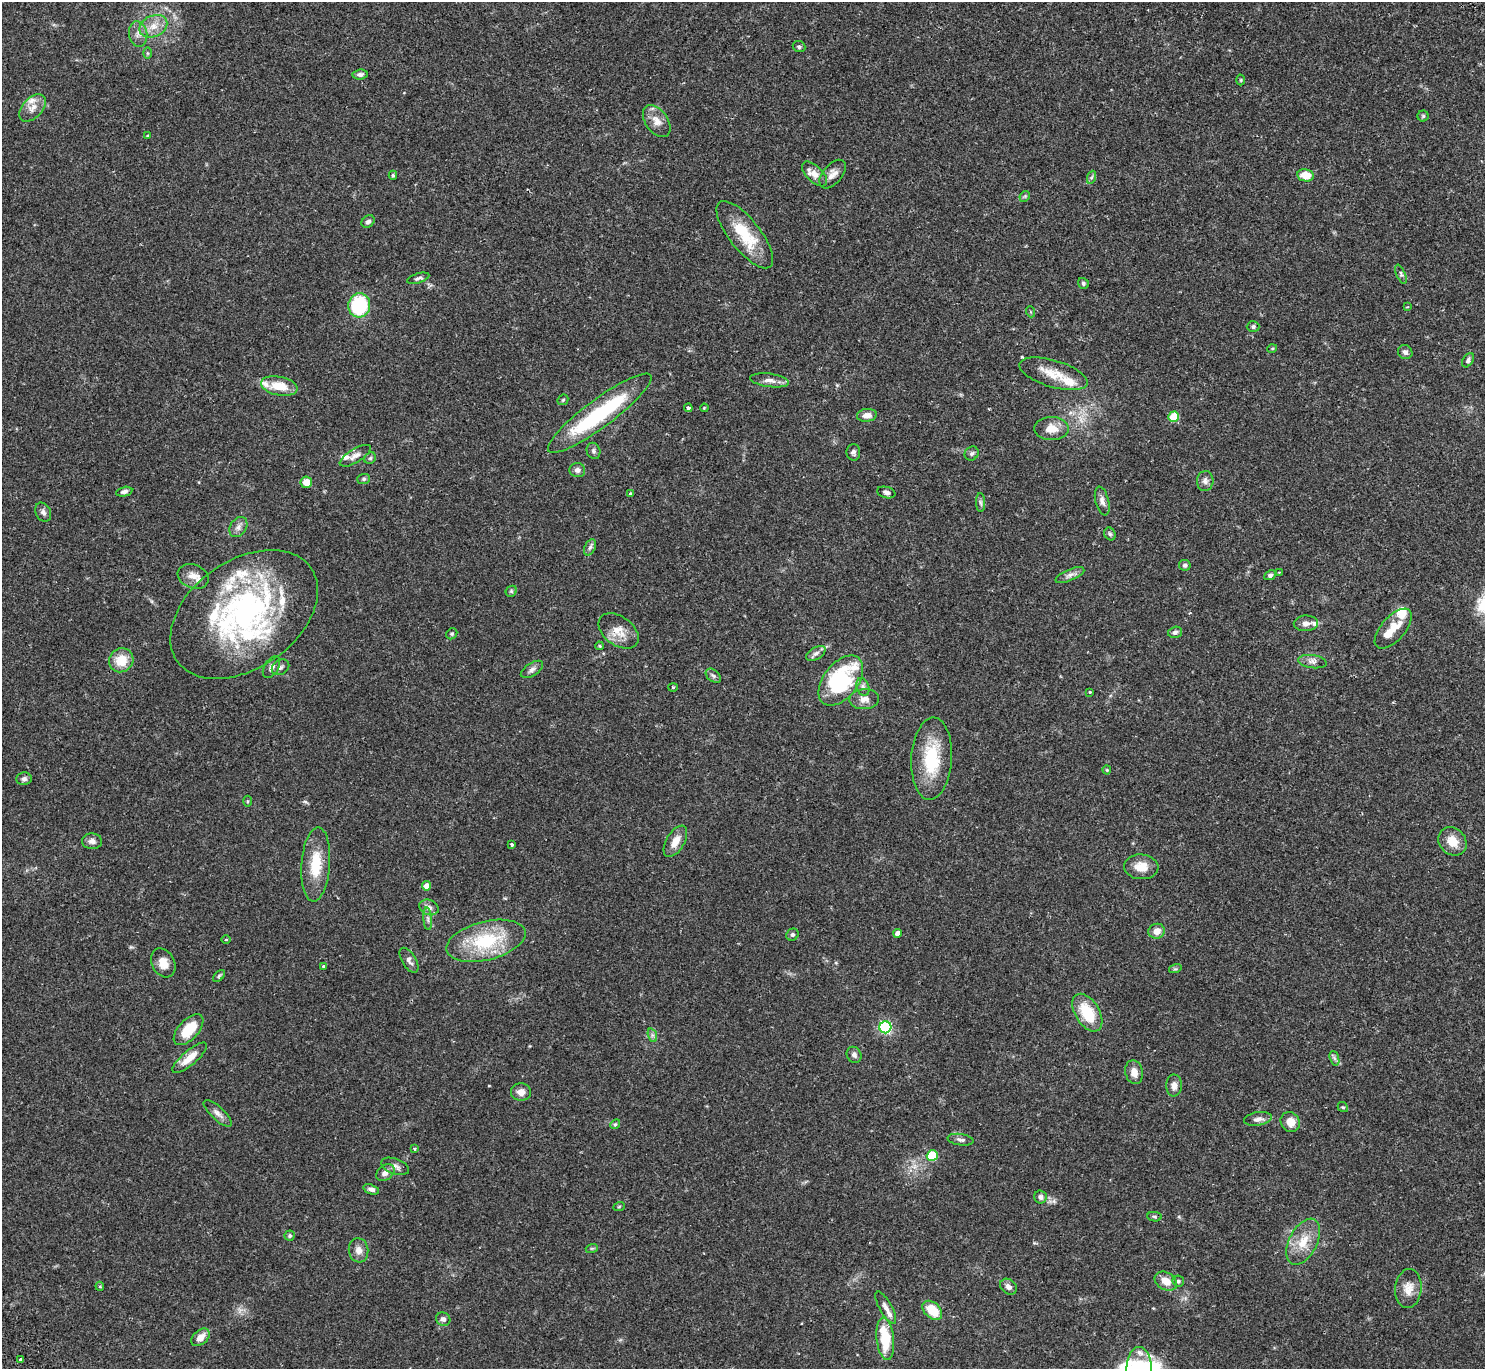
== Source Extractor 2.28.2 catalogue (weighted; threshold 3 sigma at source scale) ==
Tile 10 of 4 x 4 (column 2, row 3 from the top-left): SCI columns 1532-3014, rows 1568-2934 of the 6031 x 6007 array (HDU 1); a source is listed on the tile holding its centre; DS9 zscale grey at full resolution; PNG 1487 x 1371 px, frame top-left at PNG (2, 2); each listed source drawn as its Kron ellipse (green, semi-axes under 4 px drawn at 4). Shown black and unused: <1% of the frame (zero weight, under 2 of 3 exposures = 3% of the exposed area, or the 3 px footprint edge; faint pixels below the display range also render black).
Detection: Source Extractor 2.28.2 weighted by HDU 2 'WHT'; one run over the whole footprint, this tile lists its part. Background 0.0994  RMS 0.0061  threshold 0.0275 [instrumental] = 3 sigma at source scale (4.5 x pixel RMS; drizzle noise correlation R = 1.50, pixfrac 1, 0.05/0.05 arcsec/px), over >= 5 px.
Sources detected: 167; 3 inside a brighter object's white glare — neither listed nor drawn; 20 inside a brighter listed object's ellipse — not listed separately; the other 144 listed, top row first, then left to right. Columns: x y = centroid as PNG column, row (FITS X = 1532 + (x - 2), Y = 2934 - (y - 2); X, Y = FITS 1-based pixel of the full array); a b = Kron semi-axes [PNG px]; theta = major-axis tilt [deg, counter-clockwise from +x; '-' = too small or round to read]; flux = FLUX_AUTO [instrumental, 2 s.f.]
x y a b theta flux
153 26 14 10 24 7.1
138 34 13 9 -81 3.9
799 47 6 5 - 1.2
147 53 6 4 -89 0.87
360 74 7 5 6 2
1241 80 5 3 - 0.6
32 108 16 10 46 5.5
1423 116 5 5 - 0.93
657 121 18 11 -54 6.4
147 136 4 3 - 0.59
815 174 16 8 -44 5.1
833 174 17 9 50 4.7
393 175 4 4 - 0.8
1306 175 8 6 -10 11
1092 177 7 4 70 1
1025 196 6 4 46 0.85
368 221 7 5 39 2
745 235 41 15 -52 25
1401 274 10 4 -67 1.4
418 278 11 5 17 1.7
1083 283 6 5 - 1
359 305 12 11 - 46
1407 307 3 2 - 0.48
1031 312 5 3 - 0.58
1253 327 6 5 - 1.3
1272 349 5 3 - 0.55
1405 352 7 6 - 2.1
1468 360 8 5 58 1.6
1053 374 35 13 -17 13
769 380 19 6 -8 3.6
279 386 18 9 -11 12
563 400 6 4 45 0.82
688 408 4 3 - 1.4
704 408 4 3 - 0.5
600 413 63 14 37 61
867 415 10 6 7 4
1174 417 5 5 - 21
1052 429 17 11 -1 8
593 451 8 6 -70 1.6
853 452 8 7 - 1.7
972 453 7 6 - 1.4
355 456 17 7 31 3.7
370 458 6 5 - 1.1
577 470 8 7 - 2.2
364 479 6 5 - 1.1
1205 481 10 8 86 2.6
306 482 6 5 - 7
124 492 8 4 12 1.9
886 492 9 5 -15 2
630 493 4 4 - 0.87
1102 501 15 6 -76 3.1
980 503 9 4 -89 1.4
43 512 10 7 -62 2.3
238 527 11 8 56 3.1
1110 534 7 5 -62 1.2
590 547 8 5 63 1.7
1185 565 6 5 - 1.5
1279 573 3 2 - 0.63
1070 575 15 5 22 3
1270 575 6 4 27 1.3
193 576 16 12 -22 5.4
511 591 6 5 - 0.91
244 614 82 54 35 150
1306 623 12 8 2 3.4
1393 629 24 12 49 10
619 631 22 14 -36 8.9
1175 632 7 5 17 1.7
452 634 6 5 - 0.86
599 646 4 3 - 0.72
816 653 11 6 31 2.2
121 660 12 11 - 12
1312 662 14 6 -7 2.9
271 667 12 7 58 2.5
281 667 9 7 34 1.9
532 669 12 6 33 2.3
713 676 8 5 -39 1.5
841 681 29 17 52 63
863 687 9 6 -71 1.9
673 688 5 3 - 0.6
1090 692 3 2 - 0.69
864 699 15 10 3 4.3
932 759 41 20 86 31
1107 770 4 4 - 0.65
24 779 8 6 2 1.7
247 801 5 3 - 0.62
92 841 10 8 -3 2.6
675 841 17 9 60 6.5
1452 841 15 13 -44 8.9
511 844 4 3 - 1.2
316 864 37 14 86 19
1141 867 17 12 -4 8.3
427 886 4 4 - 5.2
429 907 10 7 -22 2.8
428 919 11 4 -85 1.7
1157 931 8 7 - 5.4
898 933 4 4 - 4.1
792 935 6 5 - 1.2
226 940 4 3 - 0.54
486 941 40 19 14 39
409 960 14 7 -59 2.7
163 963 15 11 -62 6.4
323 966 3 3 - 1.3
1175 969 6 4 17 0.87
219 976 7 4 46 1.1
1087 1013 21 12 -58 20
885 1027 6 6 - 97
189 1030 19 10 47 17
652 1035 7 4 -72 1.2
854 1055 8 7 - 2
190 1058 22 7 41 8.7
1334 1058 7 4 -71 1.4
1134 1072 12 8 -77 4.9
1174 1085 11 8 -89 3.7
521 1092 10 8 -4 4.2
1343 1107 5 4 - 0.78
218 1113 18 6 -42 3.4
1258 1119 14 6 9 2.9
1290 1122 10 9 - 7.4
615 1124 5 4 - 0.82
961 1140 13 5 -9 2.1
414 1149 3 3 - 0.72
932 1156 5 5 - 29
395 1166 15 7 -21 3.1
385 1173 10 7 38 3
371 1189 8 4 -18 2.4
1040 1197 6 6 - 2.1
619 1207 6 3 20 0.72
1154 1217 7 4 -8 1.2
290 1236 5 5 - 1.1
1303 1242 25 14 62 13
592 1248 6 4 18 0.65
359 1250 12 10 -82 4.1
1166 1281 12 8 -30 7.2
1178 1281 6 5 - 1.2
100 1286 4 4 - 0.79
1008 1287 9 7 -39 2.6
1408 1289 19 13 84 7.3
886 1308 18 6 -61 3.5
932 1310 11 7 -44 14
443 1319 7 6 - 2.3
200 1337 10 7 42 5.9
885 1339 21 8 -83 24
21 1359 3 3 - 1.1
1139 1367 20 12 88 42
Isophote crosses this tile's border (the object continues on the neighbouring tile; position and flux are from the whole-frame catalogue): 1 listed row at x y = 1139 1367